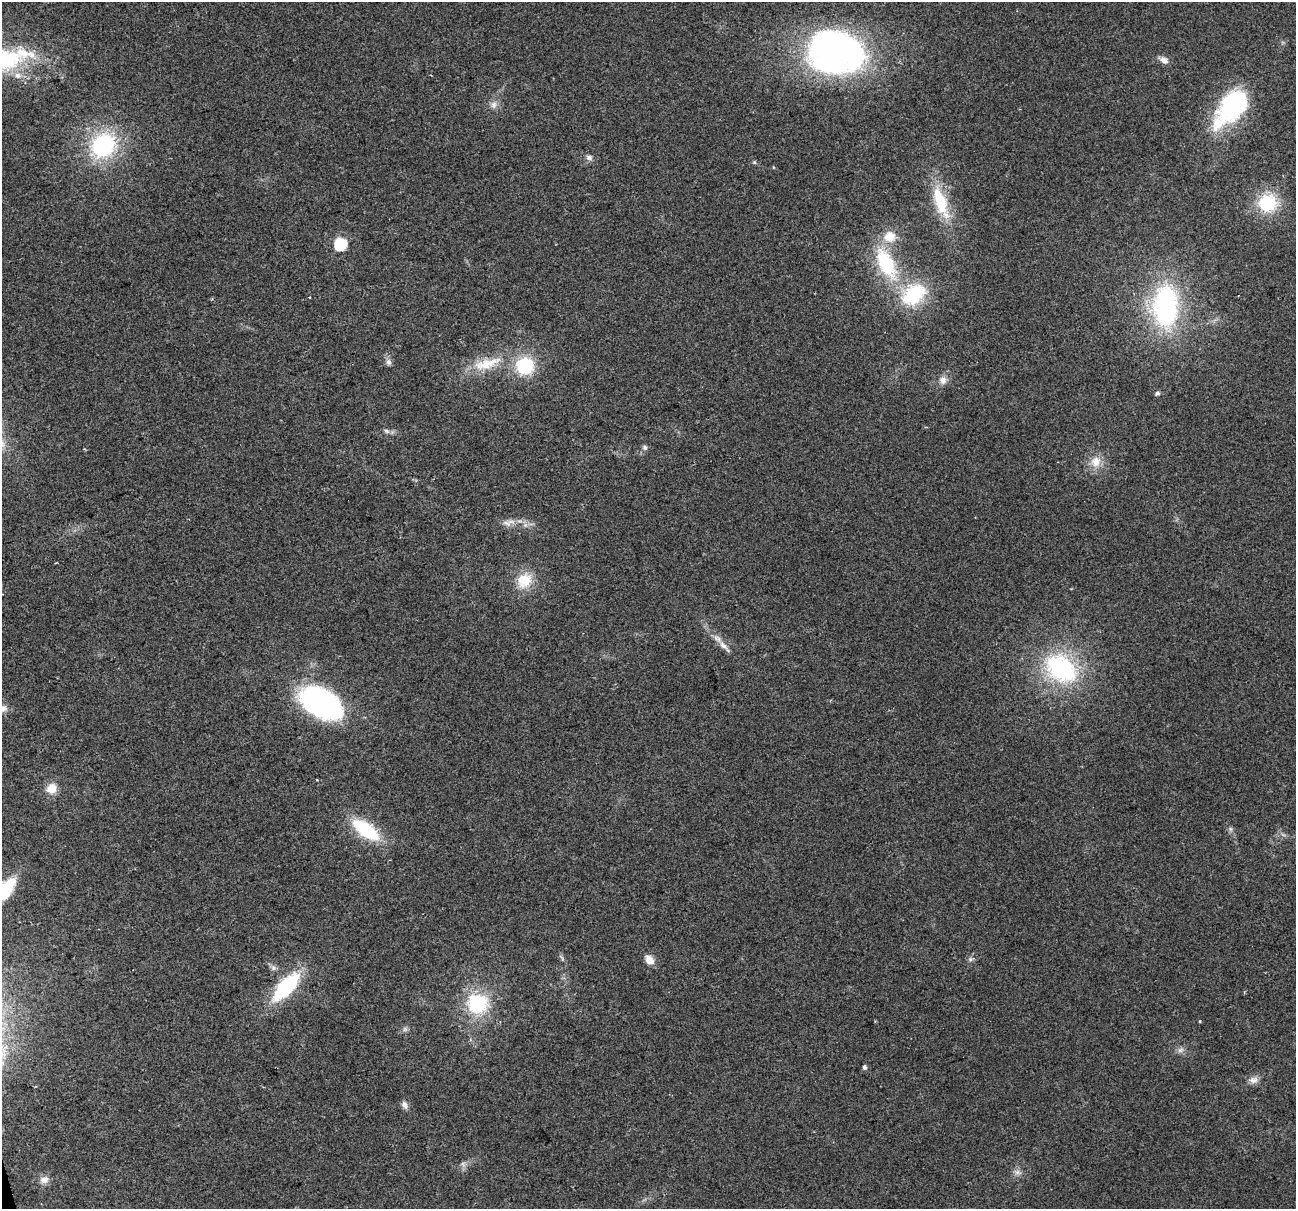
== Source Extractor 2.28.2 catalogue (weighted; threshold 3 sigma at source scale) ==
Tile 7 of 4 x 4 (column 3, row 2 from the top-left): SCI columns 2587-3880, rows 2513-3719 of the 5173 x 4973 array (HDU 1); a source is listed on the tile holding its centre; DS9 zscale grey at full resolution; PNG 1298 x 1211 px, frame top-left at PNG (2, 2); no overlay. Shown black and unused: <1% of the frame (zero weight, under 2 of 3 exposures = <1% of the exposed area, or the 3 px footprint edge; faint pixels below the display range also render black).
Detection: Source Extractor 2.28.2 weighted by HDU 2 'WHT'; one run over the whole footprint, this tile lists its part. Background 0.0557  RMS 0.0074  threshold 0.0334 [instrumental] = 3 sigma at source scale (4.5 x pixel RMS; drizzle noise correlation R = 1.50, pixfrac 1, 0.0396/0.0396 arcsec/px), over >= 5 px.
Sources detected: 51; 1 too faint to see at this stretch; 1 inside a brighter object's white glare — not listed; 2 inside a brighter listed object's ellipse — not listed separately; the other 47 listed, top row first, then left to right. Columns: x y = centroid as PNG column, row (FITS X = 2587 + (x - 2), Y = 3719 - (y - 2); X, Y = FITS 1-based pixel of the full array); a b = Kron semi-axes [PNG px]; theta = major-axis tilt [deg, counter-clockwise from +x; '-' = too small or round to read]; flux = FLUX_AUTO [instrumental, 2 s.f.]
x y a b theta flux
835 52 59 45 -12 260
3 60 62 28 9 86
1164 60 12 7 -30 4.4
494 105 10 8 75 4
1233 107 40 30 29 83
103 145 30 25 40 72
589 157 9 6 -25 2.6
754 162 5 5 - 0.98
941 202 45 15 -71 34
1268 203 24 22 1 36
890 236 17 16 - 14
341 244 6 6 - 88
886 264 40 18 -64 55
914 295 35 28 41 46
310 297 3 2 - 0.54
1166 306 37 22 89 140
389 362 9 7 -64 2.8
486 364 45 15 15 28
525 366 15 14 - 47
943 380 11 10 - 4.8
1157 393 5 4 - 1.9
386 431 8 5 -27 2.1
645 447 7 6 - 2
1096 462 15 14 - 10
520 521 9 4 5 2.3
507 523 13 7 -29 4.1
524 580 22 18 44 19
723 646 17 8 -49 5.8
1061 669 37 27 -35 96
320 703 41 23 -30 180
3 708 11 10 - 4.3
51 789 13 12 - 9.1
1230 829 6 6 - 1.6
366 830 29 13 -36 50
4 891 24 10 50 59
562 958 10 3 -61 1.5
970 959 7 6 - 1.8
649 960 12 9 -50 7
286 987 32 14 47 62
477 1003 23 21 -5 49
405 1029 7 7 - 1.9
1180 1050 10 6 27 2.7
865 1067 5 4 - 2.3
1254 1080 13 9 6 4.6
405 1105 11 7 -62 3.1
1018 1172 10 6 -9 3.1
44 1180 12 9 14 4.7
Isophote crosses this tile's border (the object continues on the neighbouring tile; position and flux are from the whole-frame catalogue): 3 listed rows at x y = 3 60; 3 708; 4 891